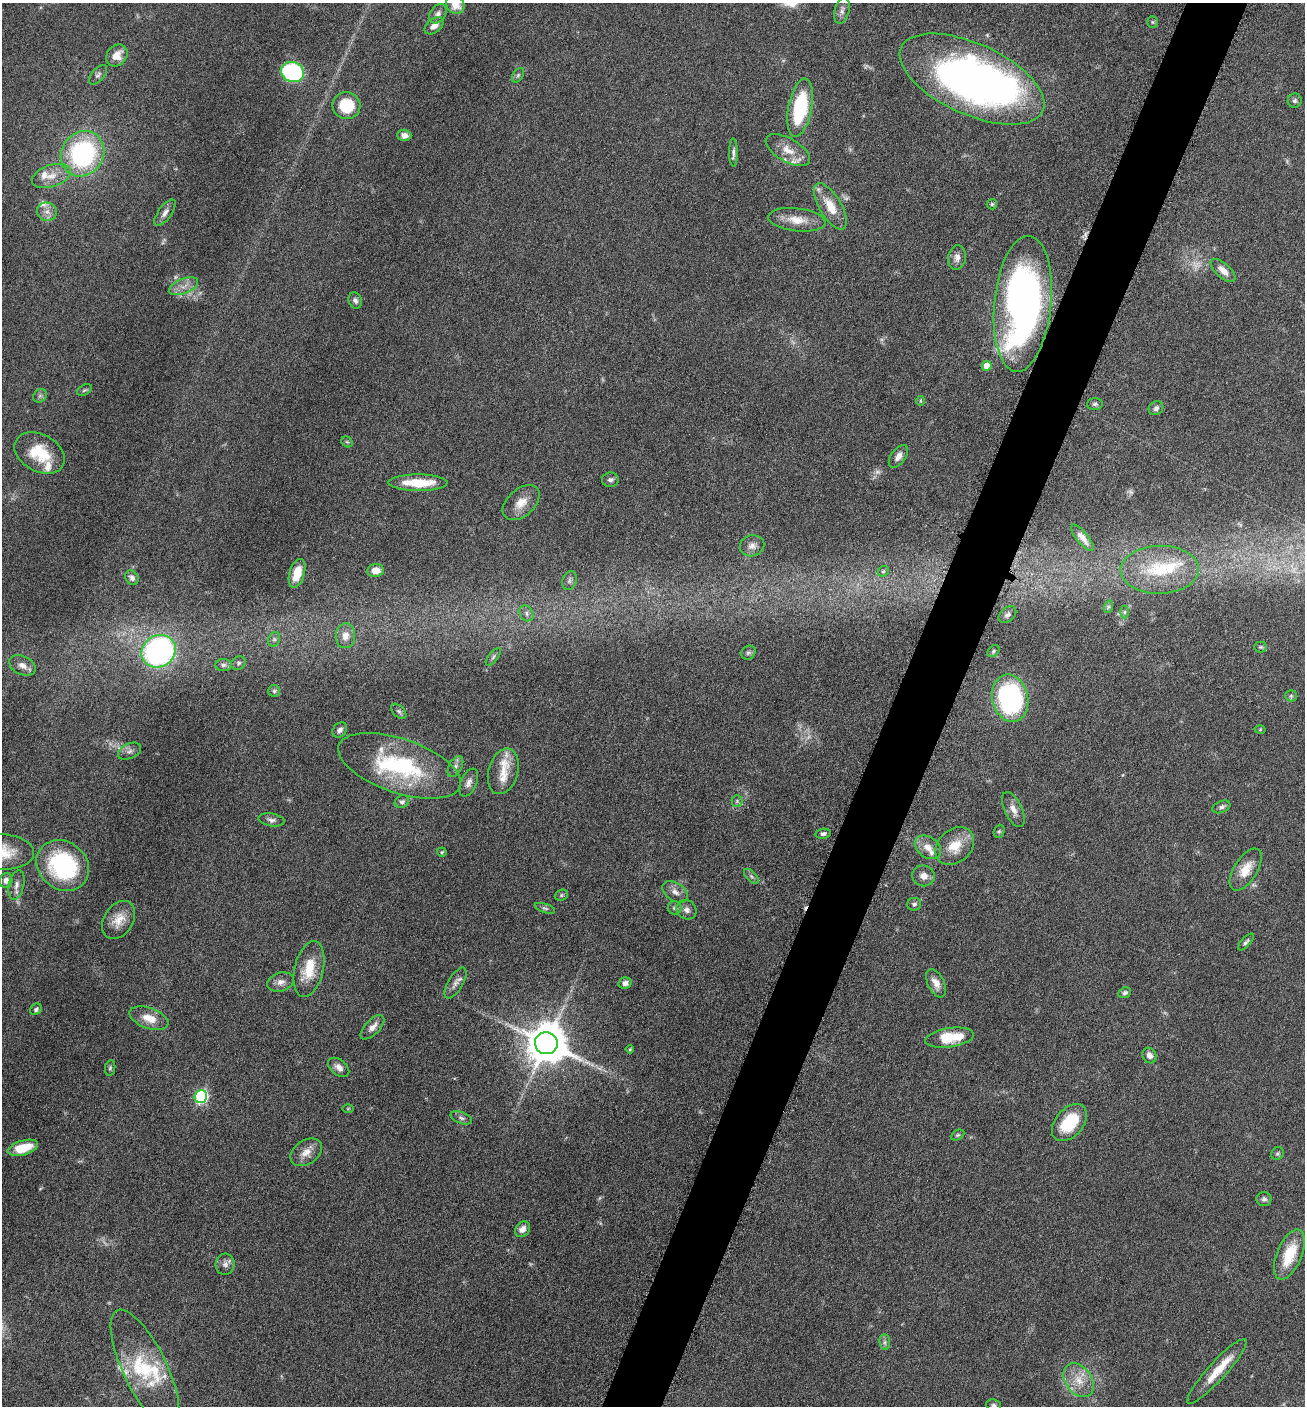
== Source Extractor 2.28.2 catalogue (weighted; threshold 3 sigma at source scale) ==
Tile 10 of 4 x 4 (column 2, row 3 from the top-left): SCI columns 1589-2891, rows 1410-2813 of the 5649 x 5632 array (HDU 1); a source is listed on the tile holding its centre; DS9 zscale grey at full resolution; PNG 1307 x 1408 px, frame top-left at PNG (2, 3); each listed source drawn as its Kron ellipse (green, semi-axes under 4 px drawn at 4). Shown black and unused: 5% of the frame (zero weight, under 6 of 12 exposures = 1% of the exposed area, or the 3 px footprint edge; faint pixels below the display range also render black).
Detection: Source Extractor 2.28.2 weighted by HDU 2 'WHT'; one run over the whole footprint, this tile lists its part. Background 0.088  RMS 0.0039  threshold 0.0158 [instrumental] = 3 sigma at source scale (4.09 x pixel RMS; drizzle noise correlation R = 1.36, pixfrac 0.8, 0.05/0.05 arcsec/px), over >= 5 px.
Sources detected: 153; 7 too faint to see at this stretch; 2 inside a brighter object's white glare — neither listed nor drawn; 14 inside a brighter listed object's ellipse — not listed separately; the other 130 listed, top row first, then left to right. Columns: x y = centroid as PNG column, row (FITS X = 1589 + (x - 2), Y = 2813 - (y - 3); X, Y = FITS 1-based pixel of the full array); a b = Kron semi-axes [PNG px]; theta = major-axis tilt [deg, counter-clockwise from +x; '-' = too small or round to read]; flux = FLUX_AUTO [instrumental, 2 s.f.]
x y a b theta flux
455 5 10 8 -50 4.6
842 11 13 7 75 1.6
438 14 11 7 51 1.6
1152 22 6 5 - 0.48
434 26 11 6 38 2.6
117 55 12 9 46 4
292 72 12 10 -20 49
98 75 12 6 49 1.1
518 75 8 5 55 0.76
972 79 78 35 -24 200
1295 101 7 7 - 0.94
346 106 14 13 - 14
800 108 30 11 79 28
404 135 7 5 -2 1.7
788 150 25 11 -29 5.6
733 152 14 4 -89 1.3
82 154 24 21 54 53
51 176 20 11 18 4.7
992 204 5 5 - 0.58
830 206 26 11 -59 8
47 212 10 9 - 2.3
165 213 15 6 55 1.9
797 220 29 11 -6 6.7
957 257 12 9 83 2.3
1223 271 15 7 -43 3.1
183 286 15 7 21 2.8
355 300 8 6 -64 1.2
1023 304 68 28 84 160
987 366 5 5 - 4.7
84 390 8 5 27 0.68
40 396 7 6 - 0.92
920 401 5 3 - 0.34
1095 404 8 6 4 0.86
1156 408 8 6 36 1.2
347 442 6 5 - 0.53
40 453 27 18 -28 13
898 456 13 7 53 2.2
610 480 8 7 - 1.2
418 483 29 8 0 11
521 503 21 13 42 5.4
1082 538 16 6 -50 2.8
752 546 12 10 14 2.4
376 570 8 6 8 4
1160 570 39 24 1 20
883 571 6 5 - 0.56
297 573 15 7 73 5.3
132 578 8 6 -55 1.3
569 580 9 7 66 1.3
1108 607 6 4 72 0.58
1124 612 6 4 89 0.57
527 613 8 6 -59 1.3
1007 614 10 6 39 1.3
345 636 12 10 84 3.3
274 639 7 6 - 0.87
1261 647 6 5 - 0.56
159 651 18 15 36 97
993 651 7 5 44 0.66
748 653 7 6 - 0.9
493 657 10 4 51 0.9
238 663 8 6 34 0.85
22 665 14 9 -25 2.8
223 665 8 6 2 1.1
274 691 6 6 - 0.67
1291 696 6 5 - 0.69
1010 698 24 18 -78 56
399 711 9 5 -45 0.95
340 730 8 6 49 1.4
1260 730 5 3 - 0.33
129 751 12 7 25 1.6
400 766 64 27 -19 40
455 766 11 6 61 1.3
503 771 23 14 74 6
469 783 15 8 66 2.1
737 801 5 5 - 0.65
402 802 7 6 - 1.1
1221 807 9 5 22 1
1013 810 19 8 -65 2.9
271 820 13 6 -9 1.4
999 831 6 5 - 0.6
823 834 8 5 8 0.97
955 846 21 16 41 8.2
928 847 14 10 -36 3.6
2 852 32 17 -3 10
442 852 4 4 - 0.51
63 865 28 24 -38 39
1246 870 24 11 58 6.3
751 876 9 5 -45 0.82
923 876 11 10 - 2.8
6 880 7 6 - 1.8
16 885 15 7 78 2.2
675 892 14 9 -33 2.5
561 895 7 5 23 0.65
914 904 7 6 - 1
545 908 10 4 -17 0.85
674 908 7 6 - 0.99
687 910 10 9 - 2
119 920 21 14 57 5.4
1246 942 10 4 47 0.88
309 969 28 14 77 10
281 982 13 9 17 2.3
455 983 17 7 59 2.2
625 983 7 5 11 1.6
936 983 15 8 -64 3.3
1125 993 7 5 22 0.95
36 1009 6 5 - 0.79
149 1018 20 10 -19 5.8
372 1027 15 7 46 2.7
950 1038 25 9 9 12
546 1043 11 11 - 1300
630 1049 4 4 - 0.41
1149 1056 8 6 -62 2.1
339 1067 12 7 -40 2.2
110 1068 8 5 80 0.65
201 1097 7 6 - 55
348 1109 6 4 1 0.41
461 1118 11 5 -20 1.1
1069 1123 21 14 49 15
958 1135 7 4 26 0.57
23 1148 15 7 16 8.5
306 1152 17 12 34 3.7
1277 1154 7 6 - 0.76
1264 1199 7 7 - 1
522 1229 8 6 49 2.5
1289 1255 27 12 67 13
225 1264 10 9 - 1.8
885 1342 8 5 -84 0.93
145 1369 65 22 -64 22
1217 1371 43 9 48 8.7
1079 1380 18 13 -55 6.5
994 1405 8 6 -21 0.89
Overlapping masked pixels (flux is a lower limit): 1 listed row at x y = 1023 304
Isophote crosses this tile's border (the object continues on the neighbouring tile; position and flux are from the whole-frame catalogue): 3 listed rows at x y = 455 5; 2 852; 994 1405